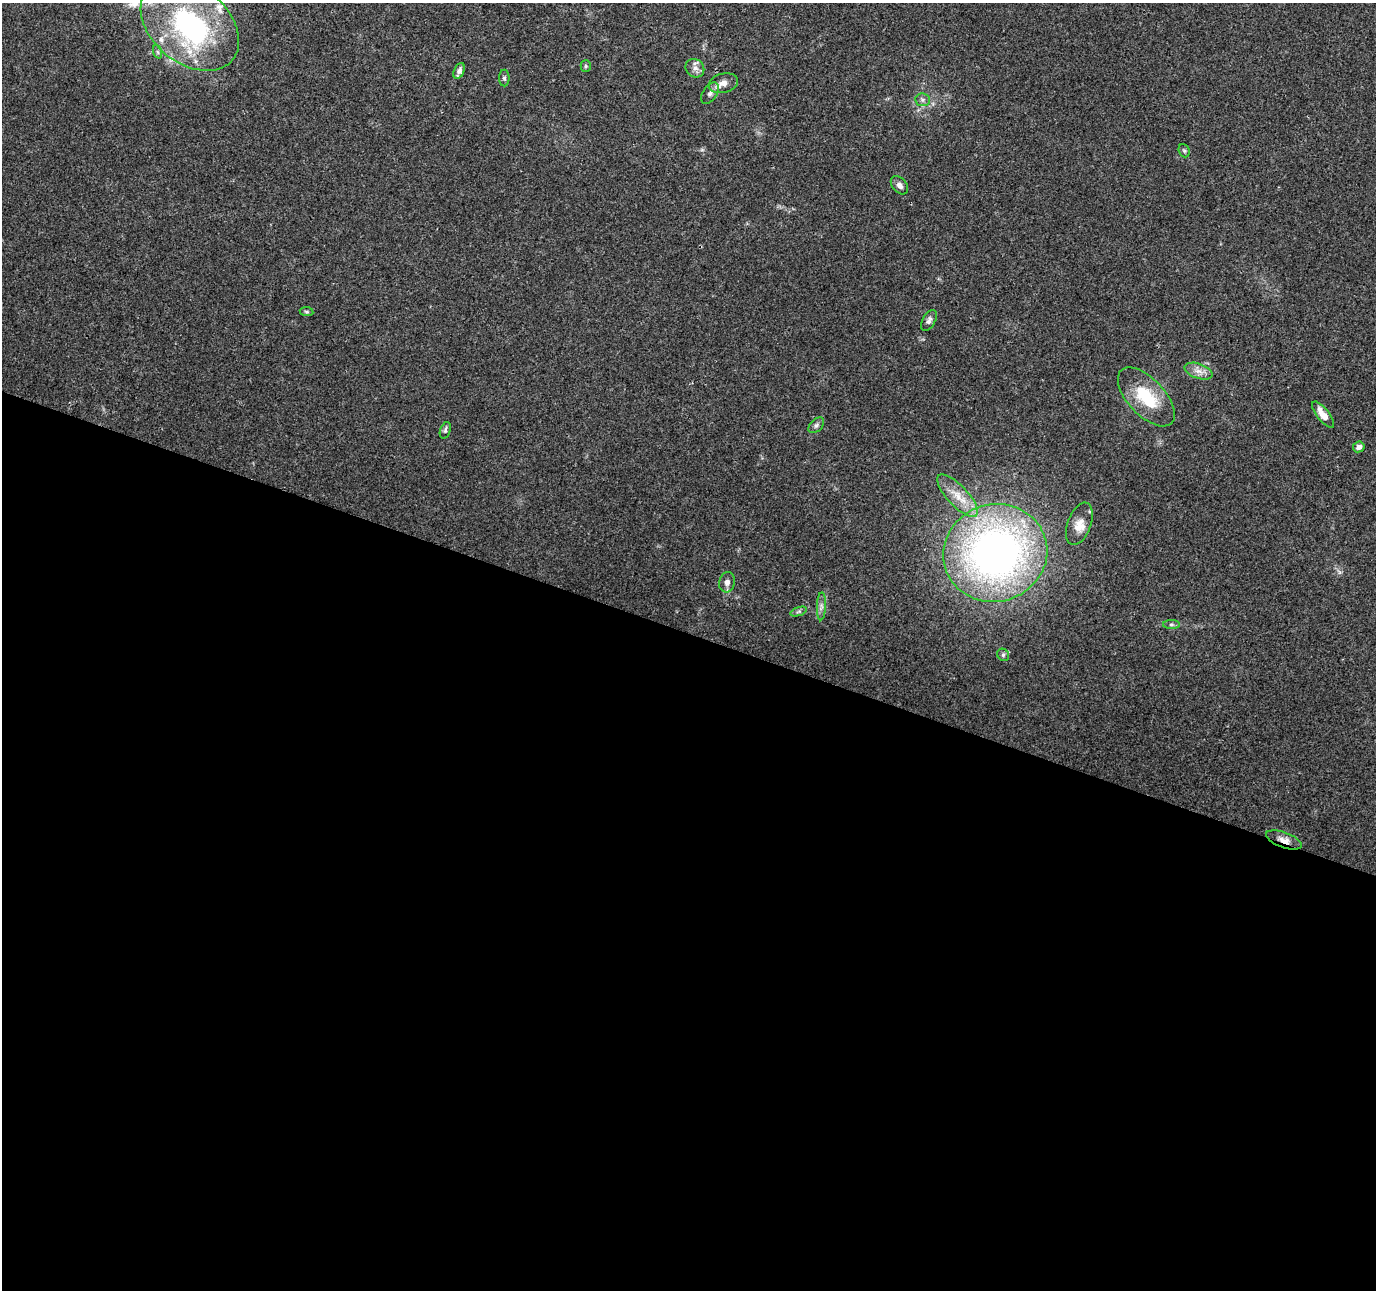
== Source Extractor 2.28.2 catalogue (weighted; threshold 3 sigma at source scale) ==
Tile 14 of 4 x 4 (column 2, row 4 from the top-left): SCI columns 1380-2753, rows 217-1504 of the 5511 x 5649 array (HDU 1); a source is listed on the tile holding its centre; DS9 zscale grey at full resolution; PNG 1378 x 1292 px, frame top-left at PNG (2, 3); each listed source drawn as its Kron ellipse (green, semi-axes under 4 px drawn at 4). Shown black and unused: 51% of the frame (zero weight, under 3 of 4 exposures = <1% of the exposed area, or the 3 px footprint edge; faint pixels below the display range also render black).
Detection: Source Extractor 2.28.2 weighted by HDU 2 'WHT'; one run over the whole footprint, this tile lists its part. Background 0.0373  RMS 0.0036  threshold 0.0161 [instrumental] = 3 sigma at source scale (4.5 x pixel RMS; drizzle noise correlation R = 1.50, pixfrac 1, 0.0396/0.0396 arcsec/px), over >= 5 px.
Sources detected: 31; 1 inside a brighter object's white glare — neither listed nor drawn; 2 inside a brighter listed object's ellipse — not listed separately; the other 28 listed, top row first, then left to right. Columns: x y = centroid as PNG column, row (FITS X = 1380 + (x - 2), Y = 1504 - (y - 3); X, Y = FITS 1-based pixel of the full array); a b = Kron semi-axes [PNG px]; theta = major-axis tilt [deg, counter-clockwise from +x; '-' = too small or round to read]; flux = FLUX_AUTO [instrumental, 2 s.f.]
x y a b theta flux
190 25 55 38 -39 73
158 52 7 4 -70 0.73
586 66 5 5 - 0.52
695 68 10 8 -41 2
459 71 8 5 67 1.5
504 78 8 5 -90 0.75
723 83 15 9 15 2.8
710 93 12 7 57 1.7
923 100 7 6 - 1.1
1184 151 7 5 -68 0.72
899 185 10 7 -48 1.6
307 312 7 4 -7 0.55
929 320 11 6 61 1.2
1198 371 15 7 -18 2.6
1146 397 36 18 -47 16
1323 415 16 6 -52 4.2
816 425 9 5 45 1
445 430 8 5 70 0.76
1359 447 6 5 - 1.7
957 496 27 10 -47 6.7
1079 524 22 11 69 4.7
995 553 52 48 17 190
727 582 10 8 76 1.9
821 606 14 4 88 1.5
799 611 8 3 19 0.71
1171 625 8 4 0 0.83
1003 655 6 5 - 0.74
1284 840 19 7 -20 2.9
Overlapping masked pixels (flux is a lower limit): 1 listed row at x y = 1284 840